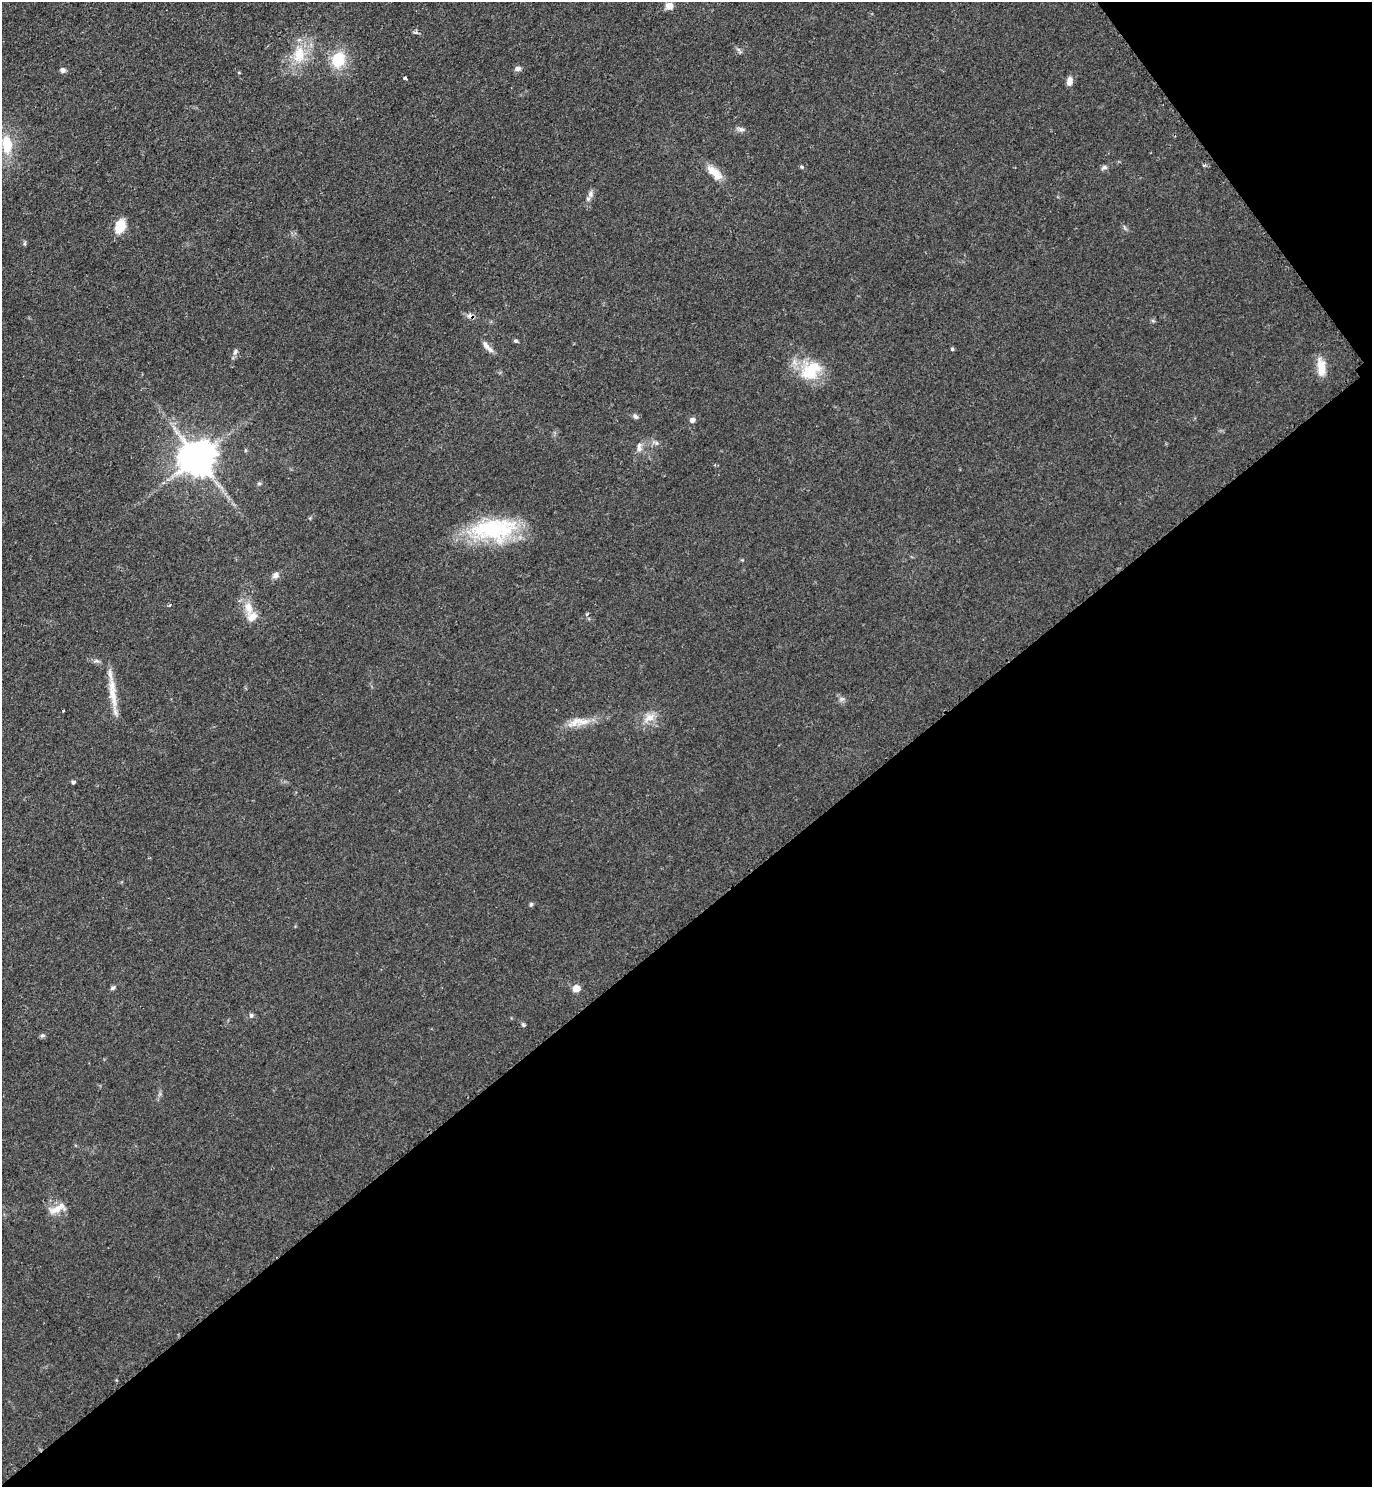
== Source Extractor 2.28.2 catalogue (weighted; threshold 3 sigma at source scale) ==
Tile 12 of 4 x 4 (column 4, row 3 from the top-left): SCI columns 4421-5790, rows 1491-2975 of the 5958 x 5961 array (HDU 1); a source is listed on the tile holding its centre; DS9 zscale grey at full resolution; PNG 1374 x 1489 px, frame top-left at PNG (2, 2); no overlay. Shown black and unused: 40% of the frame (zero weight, under 2 of 3 exposures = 1% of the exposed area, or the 3 px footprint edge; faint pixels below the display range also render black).
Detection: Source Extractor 2.28.2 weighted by HDU 2 'WHT'; one run over the whole footprint, this tile lists its part. Background 0.0796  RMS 0.0079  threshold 0.0355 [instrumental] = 3 sigma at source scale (4.5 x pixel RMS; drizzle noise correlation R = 1.50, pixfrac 1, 0.05/0.05 arcsec/px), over >= 5 px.
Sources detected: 46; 1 cosmic-ray / hot-pixel residue — not listed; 1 inside a brighter listed object's ellipse — not listed separately; the other 44 listed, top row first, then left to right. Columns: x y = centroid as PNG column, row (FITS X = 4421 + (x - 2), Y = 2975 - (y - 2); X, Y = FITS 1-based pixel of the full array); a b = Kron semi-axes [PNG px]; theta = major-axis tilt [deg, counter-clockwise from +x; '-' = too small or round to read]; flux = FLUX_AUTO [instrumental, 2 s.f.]
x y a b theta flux
669 6 8 7 - 6.1
299 55 23 15 84 21
338 60 16 13 73 27
517 69 8 5 7 2.9
63 70 6 6 - 2.8
405 78 3 3 - 2.9
1069 81 9 6 82 5.5
741 129 11 6 -14 2.7
7 144 21 12 -85 21
802 167 5 4 - 0.99
1104 167 9 6 18 2.1
714 172 25 10 -42 11
590 194 10 8 89 3.3
120 226 15 10 67 15
25 243 6 4 89 1.2
515 341 6 4 0 1.2
487 346 20 6 -46 4.9
952 349 4 4 - 1.3
235 351 8 5 52 2.1
1321 367 24 10 -83 11
811 371 31 21 39 31
635 416 8 6 -44 2.2
692 420 6 6 - 2.9
174 428 7 4 90 2.1
639 447 14 7 -86 3.9
197 458 10 10 - 2100
259 484 5 5 - 1.2
494 529 58 27 3 75
275 575 9 7 38 3.4
169 605 4 3 - 1.1
248 608 19 11 -76 11
113 695 37 10 -79 16
842 699 7 6 - 2
63 710 3 2 - 0.76
650 717 17 9 33 8.4
583 722 24 10 4 12
73 782 4 4 - 1.6
531 904 6 5 - 1.3
113 988 8 4 37 1.6
576 988 8 7 - 6
251 1015 7 6 - 1.8
524 1025 6 4 -45 1.1
42 1035 8 4 9 1.4
57 1209 26 9 24 8.9